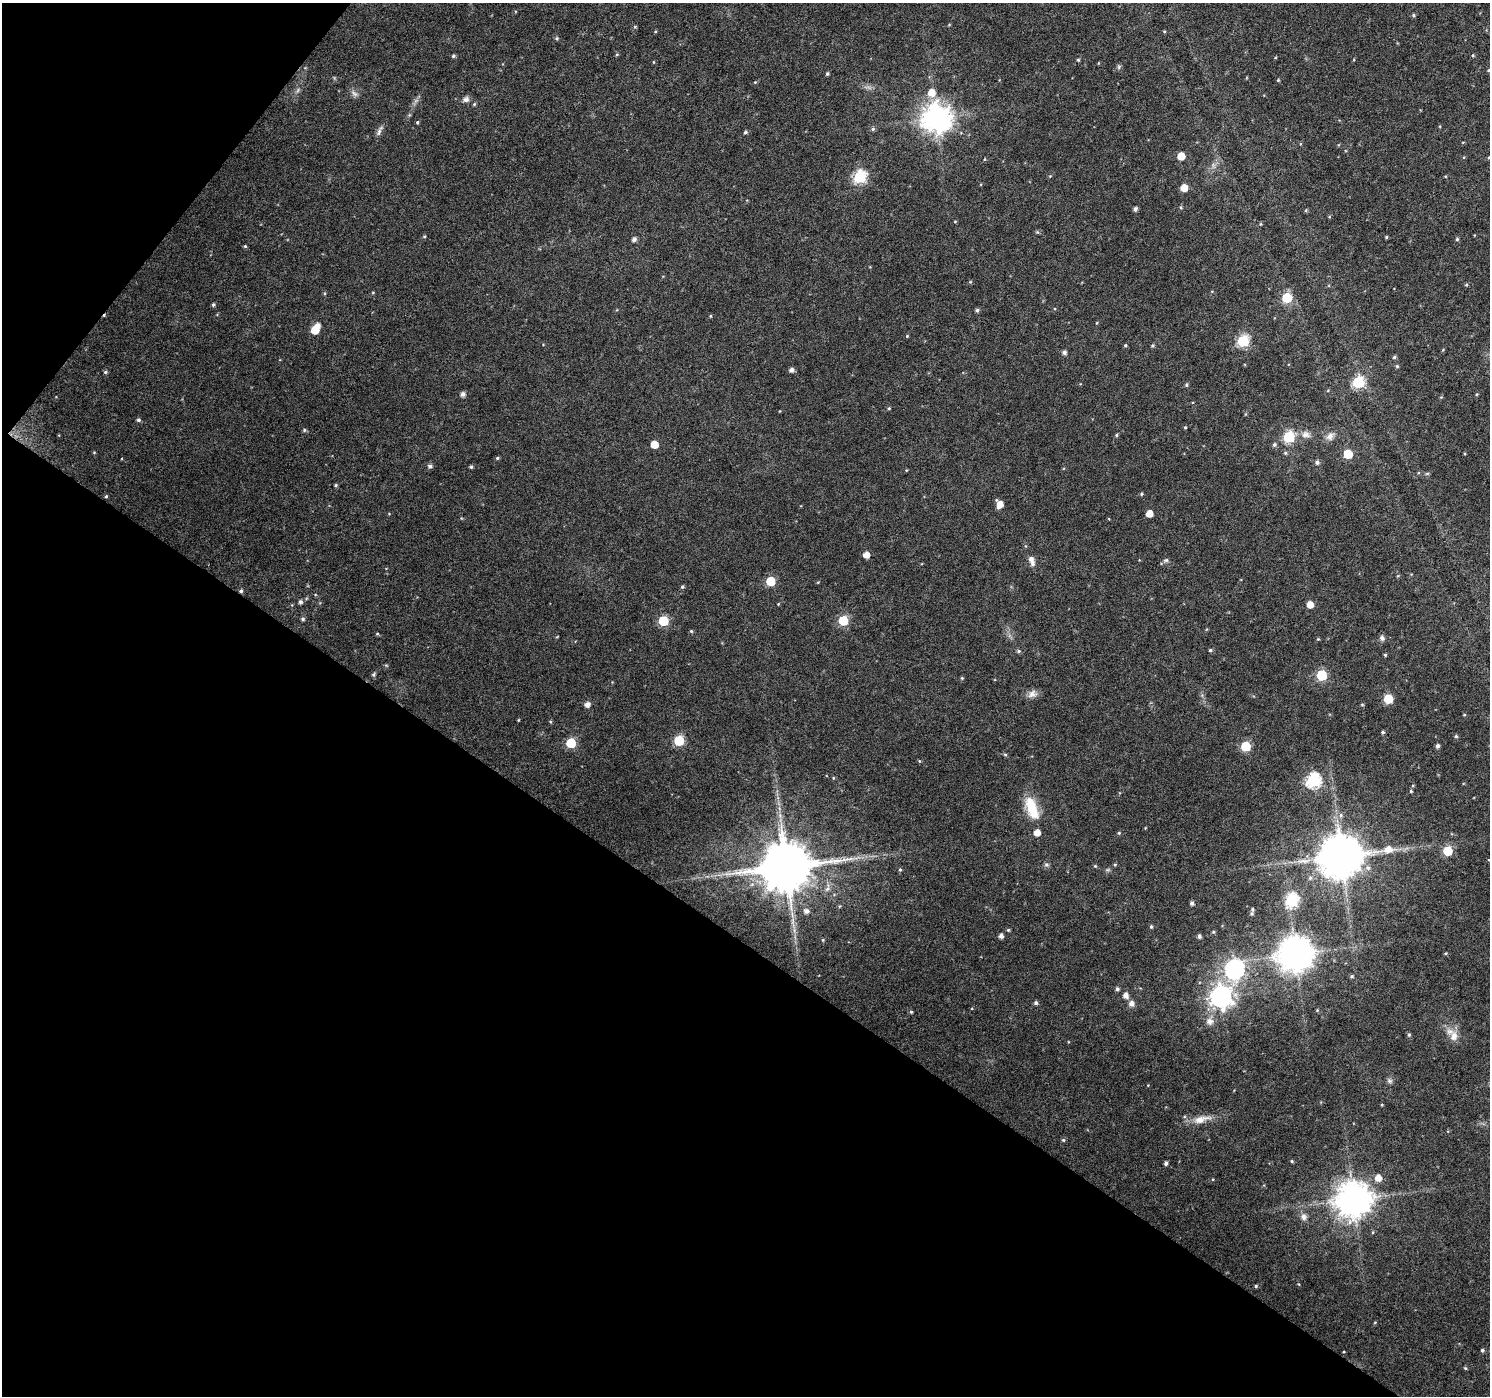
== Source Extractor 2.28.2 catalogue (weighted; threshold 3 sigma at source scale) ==
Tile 9 of 4 x 4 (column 1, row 3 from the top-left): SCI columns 1-1488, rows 1576-2969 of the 5958 x 6004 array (HDU 1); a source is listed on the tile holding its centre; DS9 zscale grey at full resolution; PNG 1492 x 1398 px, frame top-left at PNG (2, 3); no overlay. Shown black and unused: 36% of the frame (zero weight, under 4 of 8 exposures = <1% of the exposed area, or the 3 px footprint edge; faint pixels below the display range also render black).
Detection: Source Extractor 2.28.2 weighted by HDU 2 'WHT'; one run over the whole footprint, this tile lists its part. Background 0.0171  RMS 0.0024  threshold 0.00998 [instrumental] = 3 sigma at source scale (4.09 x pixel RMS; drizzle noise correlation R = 1.36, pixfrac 0.8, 0.0396/0.0396 arcsec/px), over >= 5 px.
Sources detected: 176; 1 too faint to see at this stretch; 1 cosmic-ray / hot-pixel residue — not listed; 4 inside a brighter listed object's ellipse — not listed separately; the other 170 listed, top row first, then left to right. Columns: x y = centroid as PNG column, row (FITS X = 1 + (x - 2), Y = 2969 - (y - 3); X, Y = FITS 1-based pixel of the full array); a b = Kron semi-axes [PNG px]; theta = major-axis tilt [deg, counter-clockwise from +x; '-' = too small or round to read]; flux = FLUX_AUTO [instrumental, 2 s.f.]
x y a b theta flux
1414 15 5 4 - 0.32
949 25 5 3 - 0.18
1164 31 5 3 - 0.19
557 38 5 5 - 0.35
617 54 5 3 - 0.23
1473 55 5 4 - 0.26
453 56 5 4 - 0.39
1078 60 4 3 - 0.24
653 62 4 3 - 0.16
1119 67 7 5 60 0.39
1489 70 5 3 - 0.22
827 74 5 4 - 0.32
1278 80 4 4 - 0.2
755 82 4 4 - 0.2
354 93 12 6 -43 0.85
931 93 7 7 - 2.6
466 99 9 7 27 0.84
474 104 5 4 - 0.27
936 118 9 9 - 290
417 122 5 4 - 0.27
873 129 6 5 - 0.39
379 132 12 6 67 0.85
745 132 4 4 - 0.43
1181 156 5 5 - 3.5
1489 157 4 3 - 0.18
984 159 4 3 - 0.19
1050 176 4 4 - 0.2
860 177 6 6 - 29
1184 188 5 5 - 3
1135 209 4 4 - 0.67
1306 210 6 3 71 0.21
955 221 5 3 - 0.19
1260 224 5 3 - 0.21
1037 232 5 5 - 0.28
424 236 4 4 - 0.25
1386 237 4 3 - 0.25
634 239 5 5 - 0.76
1457 239 5 5 - 0.3
245 246 4 4 - 0.28
970 282 5 3 - 0.21
1466 285 5 3 - 0.24
1287 298 6 6 - 12
213 305 5 4 - 0.37
977 310 5 5 - 0.43
710 316 5 3 - 0.21
315 330 6 6 - 4.4
907 336 4 4 - 0.2
1243 341 6 6 - 24
1125 345 4 4 - 0.27
1152 345 5 4 - 0.32
1064 352 5 5 - 0.64
1394 357 5 4 - 0.36
1397 366 5 4 - 0.28
791 370 5 4 - 0.87
105 372 5 4 - 0.35
1358 382 6 6 - 22
1186 385 5 4 - 0.31
463 394 5 5 - 0.84
1477 394 5 3 - 0.21
889 408 4 3 - 0.26
138 420 5 4 - 0.46
1185 427 4 4 - 0.21
304 430 5 4 - 0.3
1306 434 11 9 7 1.4
1116 435 4 4 - 0.29
1330 436 12 9 49 1.3
1289 437 6 6 - 20
654 444 5 5 - 3.8
1274 444 5 5 - 0.46
94 452 5 3 - 0.18
1285 453 5 4 - 0.34
1348 454 6 6 - 8
497 458 4 4 - 0.29
1317 462 6 5 - 0.6
430 466 5 5 - 0.61
471 467 4 3 - 0.36
1427 474 6 4 1 0.28
336 485 5 4 - 0.27
1141 494 5 4 - 0.28
106 496 4 4 - 0.26
1000 504 7 6 - 2.3
1149 513 5 5 - 2.7
866 555 5 5 - 2
1031 559 10 7 -56 1
1166 560 8 6 14 0.49
770 581 6 5 - 8.1
682 587 5 4 - 0.32
241 591 5 4 - 0.47
300 602 5 5 - 0.56
778 604 4 3 - 0.18
1310 604 5 5 - 2.2
303 619 5 4 - 0.39
843 620 6 6 - 11
663 621 6 6 - 12
691 631 5 4 - 0.27
377 633 5 3 - 0.22
1382 638 5 5 - 0.91
1318 639 4 4 - 0.2
1210 650 5 4 - 0.34
1019 651 5 4 - 0.37
1385 655 4 3 - 0.24
386 665 6 3 -18 0.22
373 675 6 5 - 0.35
1322 675 6 6 - 16
962 678 5 4 - 0.26
1032 694 13 10 26 1.3
1388 699 6 6 - 9
587 704 5 5 - 1.3
1362 705 5 3 - 0.21
1464 715 4 3 - 0.18
518 720 4 3 - 0.17
550 721 5 3 - 0.22
1383 732 4 4 - 0.35
1456 736 4 4 - 0.32
679 741 6 6 - 13
571 743 6 6 - 11
1246 746 6 6 - 11
1438 746 5 4 - 0.58
1005 755 6 4 -2 0.27
919 761 5 3 - 0.19
833 778 4 3 - 0.18
1313 781 7 7 - 42
1411 791 5 4 - 0.24
1032 808 30 13 -69 6.6
780 815 8 4 -90 0.73
1119 833 5 4 - 0.27
1388 849 12 8 4 2.4
1448 851 6 6 - 8.7
1341 856 12 11 - 930
1046 865 7 5 -19 0.45
1115 865 5 4 - 0.25
1095 866 4 4 - 0.22
786 867 14 12 16 1500
900 870 5 4 - 0.31
1310 878 7 6 - 0.58
1292 901 7 6 - 27
1192 903 4 4 - 0.66
806 911 7 6 - 0.92
1252 913 6 5 - 0.37
1151 926 5 4 - 0.33
1008 930 5 4 - 0.26
1213 932 5 4 - 0.29
1001 936 5 4 - 0.94
1199 936 5 4 - 0.62
823 940 5 3 - 0.21
1296 954 10 10 - 500
1235 969 8 7 - 89
1352 976 6 4 15 0.33
1117 989 5 4 - 0.55
1126 996 6 6 - 1.3
1221 997 8 8 - 150
1036 1003 5 5 - 0.49
1131 1004 7 7 - 1.1
1317 1010 5 4 - 0.23
911 1012 4 4 - 0.28
1210 1021 10 10 - 1.4
1409 1035 5 4 - 0.39
1454 1036 15 10 82 2.3
1390 1081 8 6 -32 0.57
1201 1119 28 9 15 2.9
1063 1140 5 5 - 0.31
1292 1161 4 4 - 0.25
1166 1163 4 4 - 0.53
1378 1178 6 6 - 2.1
1353 1199 10 10 - 500
1304 1217 10 8 -80 1.2
1373 1232 5 3 - 0.19
1256 1286 4 4 - 0.3
1482 1350 4 4 - 0.42
1465 1368 4 4 - 0.28
Overlapping masked pixels (flux is a lower limit): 1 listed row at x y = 241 591
Isophote crosses this tile's border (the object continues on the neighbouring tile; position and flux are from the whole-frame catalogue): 1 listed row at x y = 1489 157